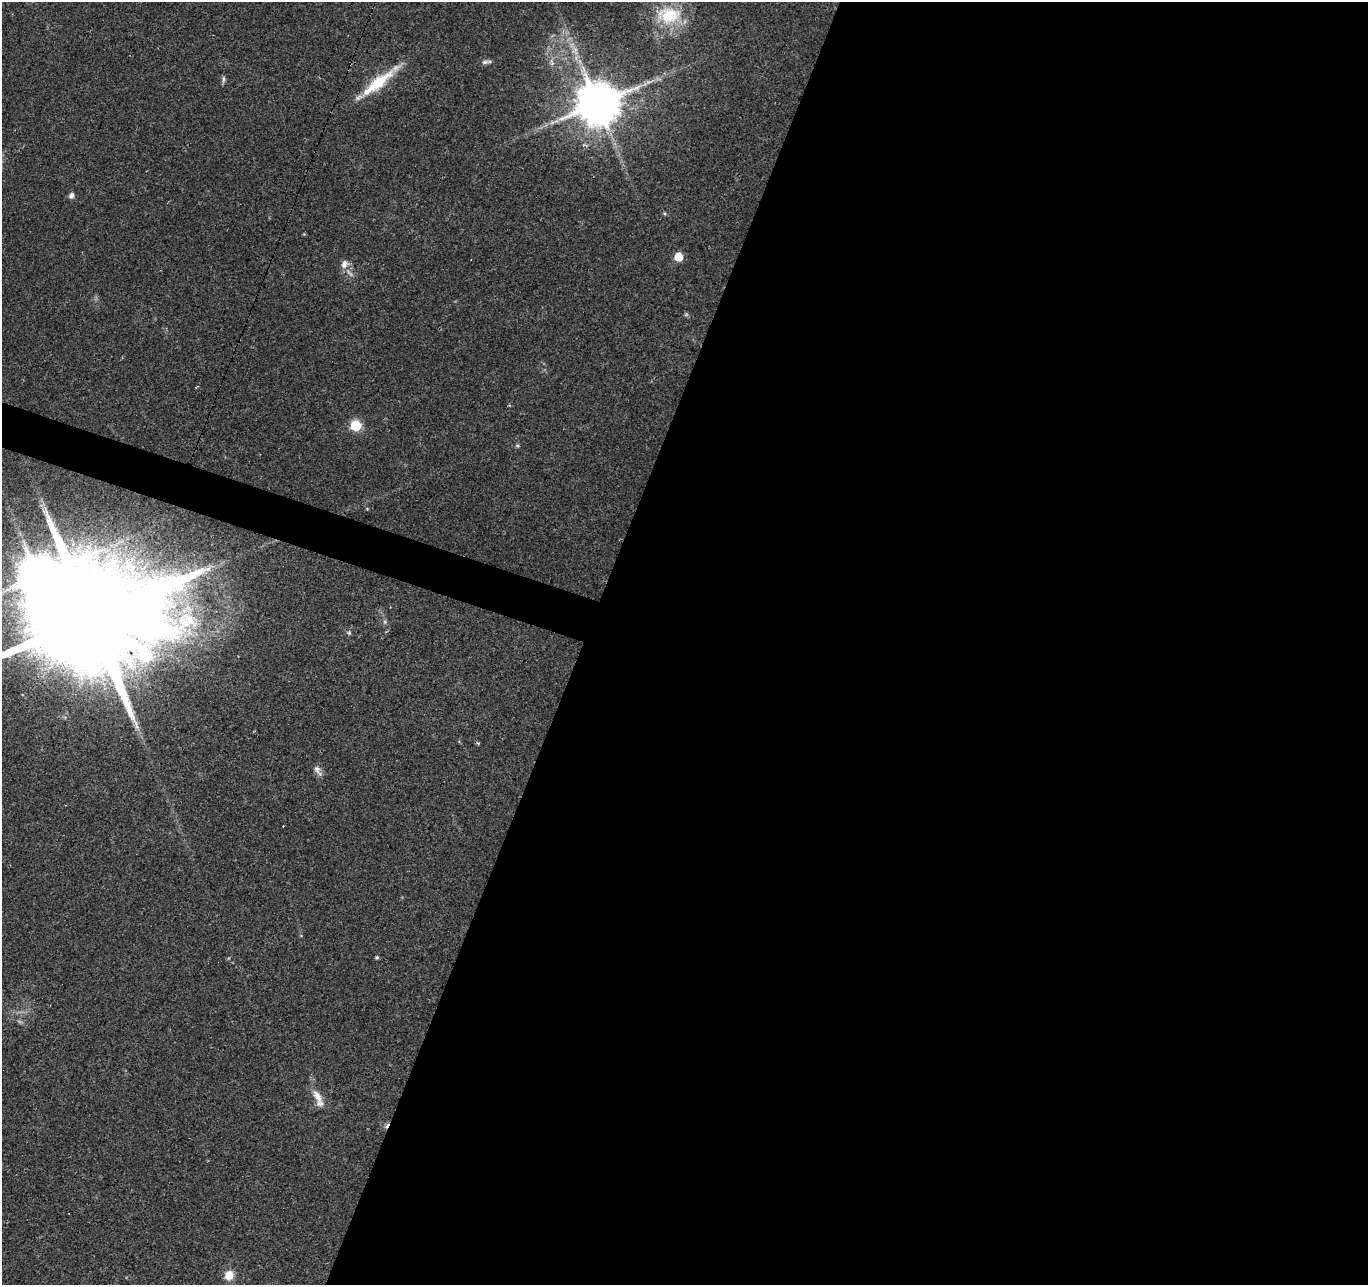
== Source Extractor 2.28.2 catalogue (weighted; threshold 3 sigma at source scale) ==
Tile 12 of 4 x 4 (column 4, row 3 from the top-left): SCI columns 4100-5465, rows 1492-2774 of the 5469 x 5613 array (HDU 1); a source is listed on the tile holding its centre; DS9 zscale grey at full resolution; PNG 1370 x 1287 px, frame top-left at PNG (2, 2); no overlay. Shown black and unused: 59% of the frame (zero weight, under 2 of 3 exposures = <1% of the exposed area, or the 3 px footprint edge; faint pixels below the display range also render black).
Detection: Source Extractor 2.28.2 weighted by HDU 2 'WHT'; one run over the whole footprint, this tile lists its part. Background 0.0349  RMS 0.004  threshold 0.018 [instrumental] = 3 sigma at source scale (4.5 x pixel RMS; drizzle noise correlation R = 1.50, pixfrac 1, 0.0396/0.0396 arcsec/px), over >= 5 px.
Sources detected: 24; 1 too faint to see at this stretch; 1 inside a brighter object's white glare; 4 cosmic-ray / hot-pixel residue — not listed; the other 18 listed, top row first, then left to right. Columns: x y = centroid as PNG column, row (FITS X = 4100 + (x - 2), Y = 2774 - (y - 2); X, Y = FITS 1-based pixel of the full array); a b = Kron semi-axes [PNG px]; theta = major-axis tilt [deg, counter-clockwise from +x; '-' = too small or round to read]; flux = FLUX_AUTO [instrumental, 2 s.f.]
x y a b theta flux
669 15 38 25 -2 21
485 62 12 5 8 1.3
223 79 12 4 87 0.97
378 82 61 11 38 17
598 103 12 11 - 1800
71 195 7 6 - 1.5
678 257 6 5 - 12
345 264 13 10 57 2.7
356 425 6 6 - 30
517 446 6 5 - 0.61
91 618 40 27 60 22000
385 622 6 5 - 0.74
349 633 6 5 - 0.67
478 743 5 4 - 0.49
317 770 16 6 -59 2
377 957 5 4 - 0.58
317 1096 23 9 -60 5
229 1275 10 9 - 5.3
Overlapping masked pixels (flux is a lower limit): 1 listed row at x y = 91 618
Isophote crosses this tile's border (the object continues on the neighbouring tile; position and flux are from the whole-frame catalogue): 1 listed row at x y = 91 618